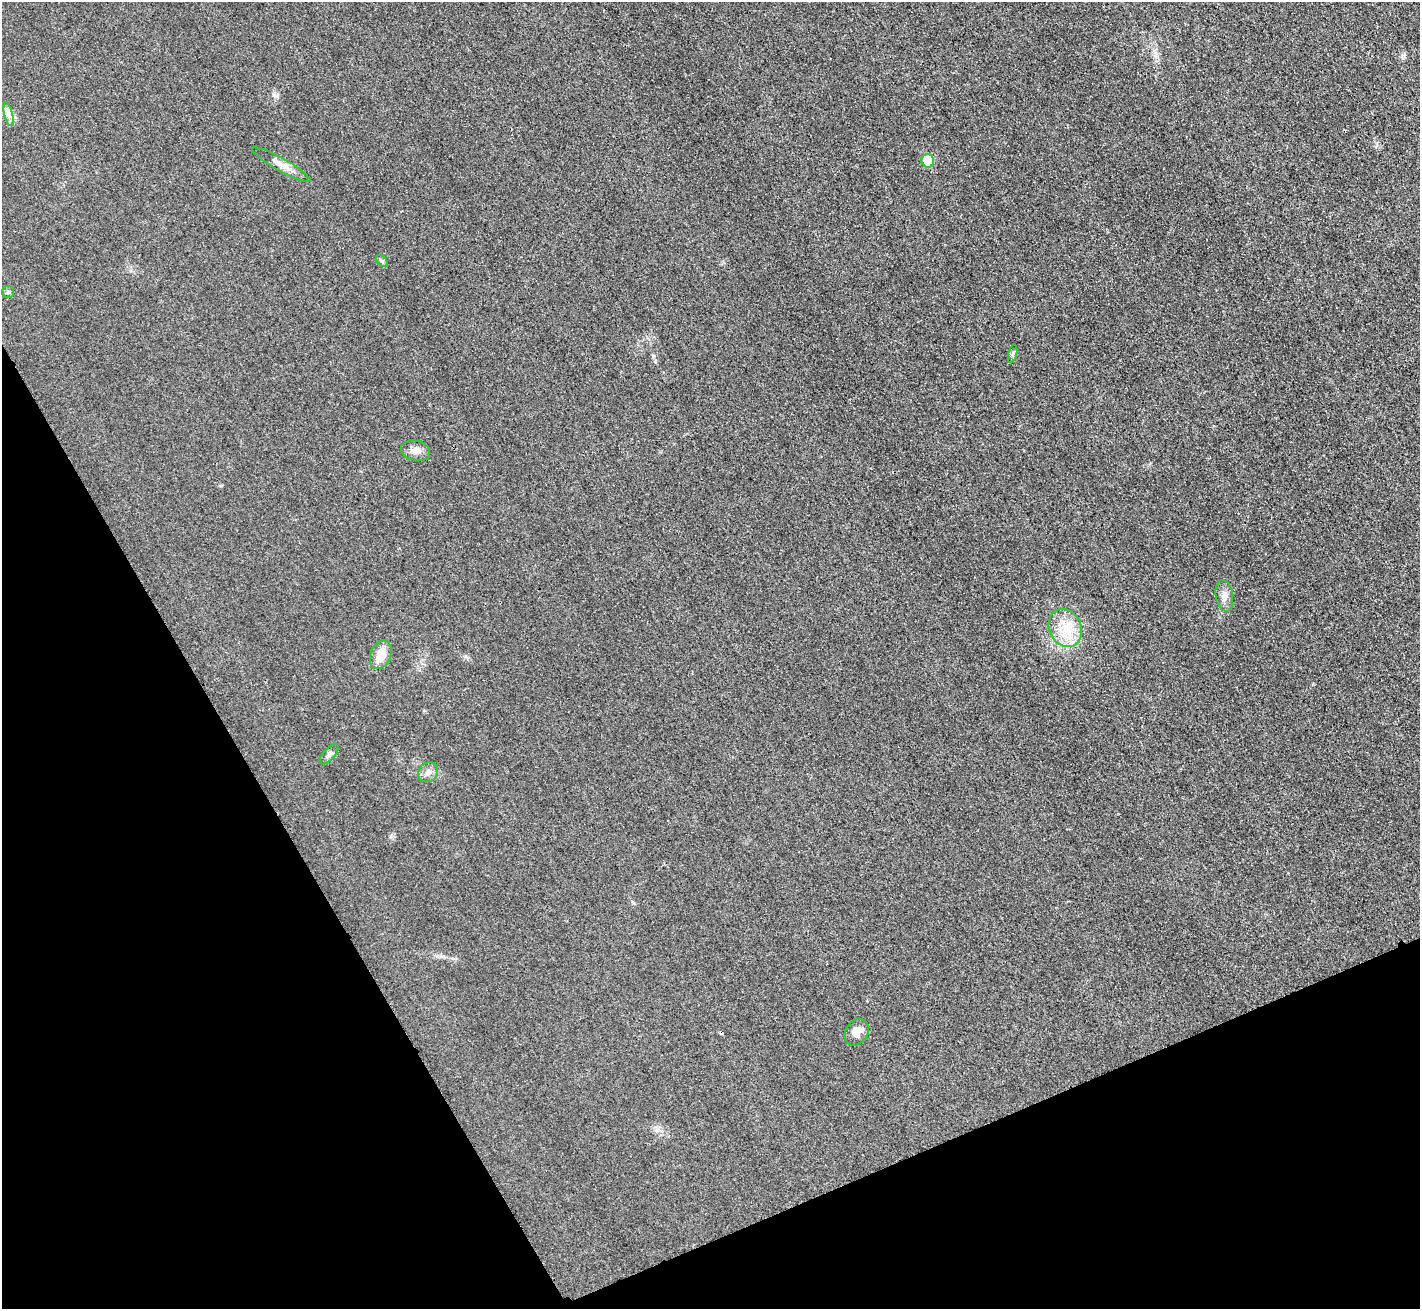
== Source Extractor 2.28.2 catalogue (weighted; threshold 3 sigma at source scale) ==
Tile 14 of 4 x 4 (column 2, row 4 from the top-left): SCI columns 1441-2858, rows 313-1619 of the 5718 x 5712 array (HDU 1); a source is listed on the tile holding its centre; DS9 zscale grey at full resolution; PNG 1422 x 1311 px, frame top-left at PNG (2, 2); each listed source drawn as its Kron ellipse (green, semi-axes under 4 px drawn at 4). Shown black and unused: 23% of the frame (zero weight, under 3 of 4 exposures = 2% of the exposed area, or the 3 px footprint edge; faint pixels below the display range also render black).
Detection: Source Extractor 2.28.2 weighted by HDU 2 'WHT'; one run over the whole footprint, this tile lists its part. Background 0.0266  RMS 0.0058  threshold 0.0261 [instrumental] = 3 sigma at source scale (4.5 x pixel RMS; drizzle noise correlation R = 1.50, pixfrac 1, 0.05/0.05 arcsec/px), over >= 5 px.
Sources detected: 14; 1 cosmic-ray / hot-pixel residue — neither listed nor drawn; the other 13 listed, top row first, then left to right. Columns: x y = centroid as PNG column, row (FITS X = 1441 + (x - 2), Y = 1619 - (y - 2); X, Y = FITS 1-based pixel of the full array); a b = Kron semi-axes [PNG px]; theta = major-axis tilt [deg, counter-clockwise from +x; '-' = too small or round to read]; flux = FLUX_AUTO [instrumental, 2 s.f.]
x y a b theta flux
8 114 12 4 -75 2.3
928 161 7 6 - 16
281 165 33 6 -29 5.6
382 261 7 4 -44 0.9
8 292 6 6 - 0.9
1013 354 9 4 76 1.1
415 451 15 10 -14 4.2
1224 596 16 8 -80 4
1065 628 20 16 -64 15
381 655 15 10 69 9.1
329 754 13 5 48 1.9
428 772 11 9 46 3
857 1032 14 11 56 5.3
Unlisted compact peaks at least as high as the median listed source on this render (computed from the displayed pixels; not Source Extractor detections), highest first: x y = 1403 58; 274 95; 221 486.